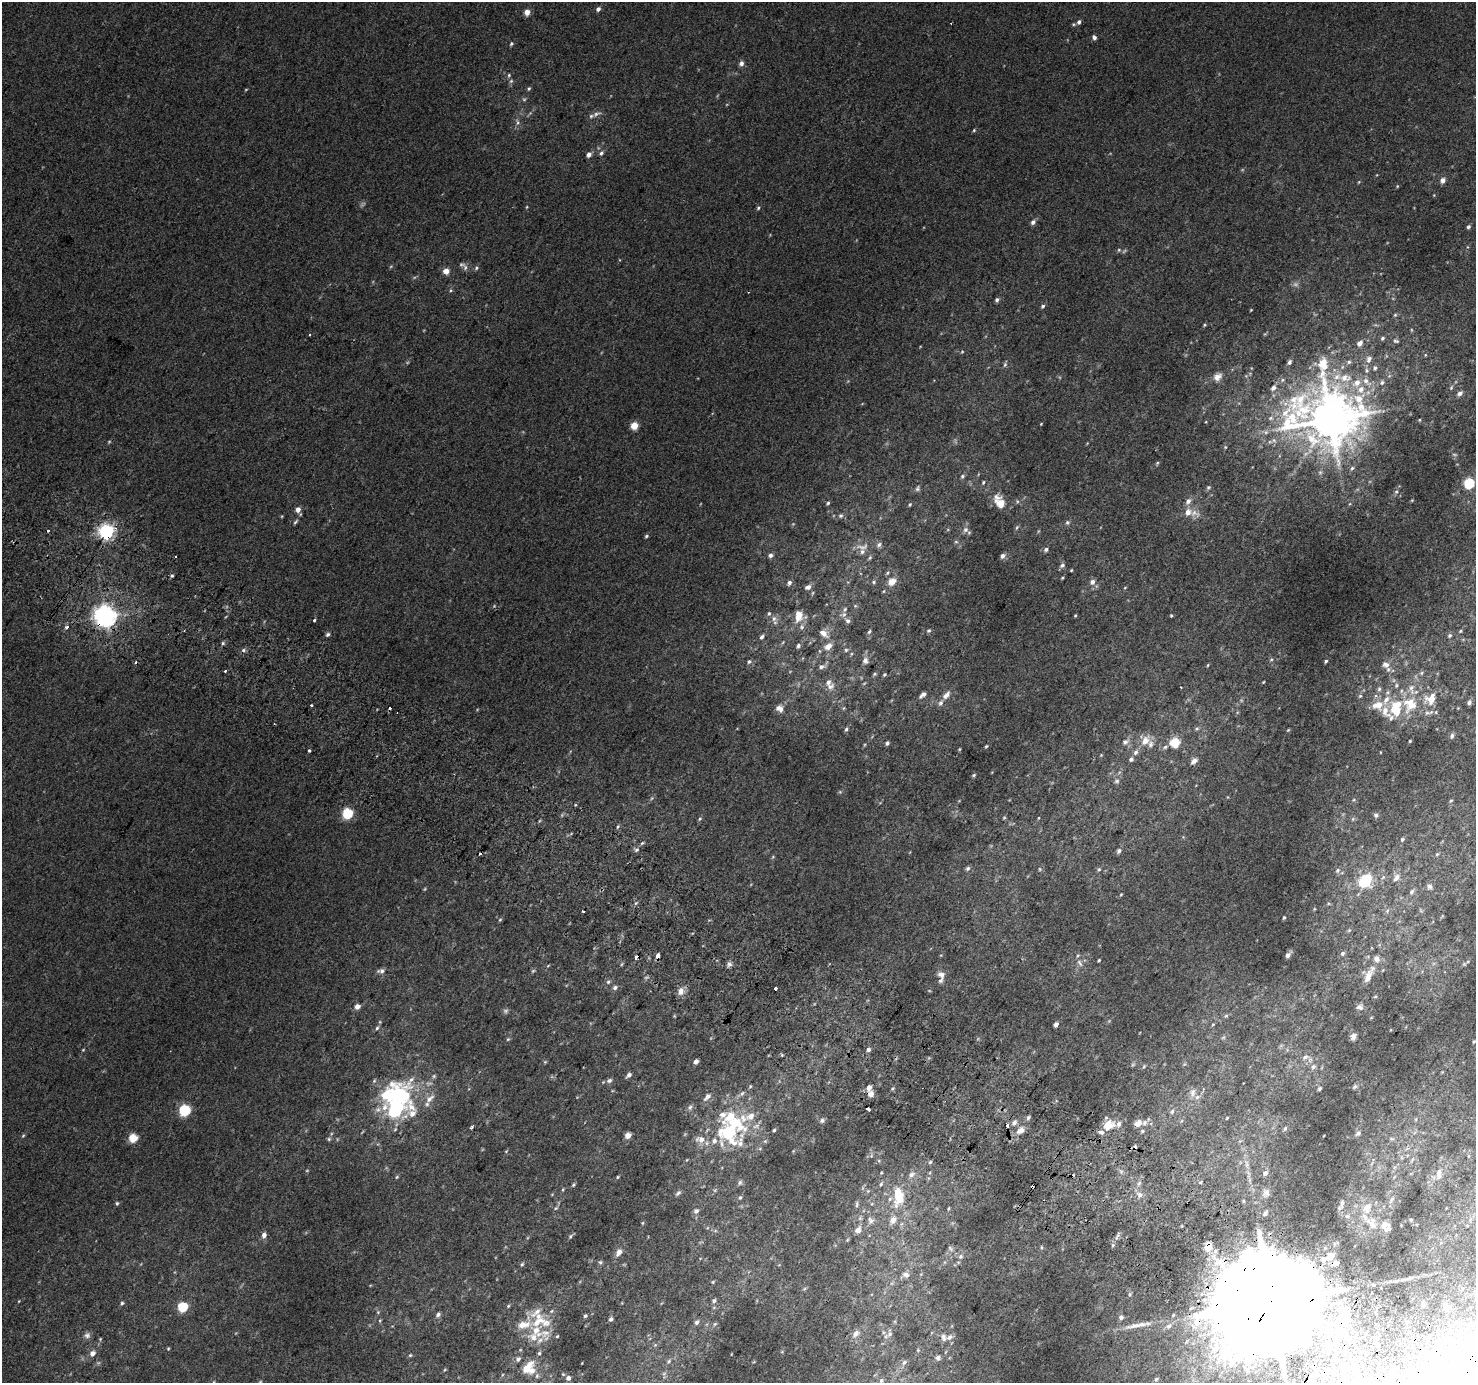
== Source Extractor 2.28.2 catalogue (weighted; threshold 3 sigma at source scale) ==
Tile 6 of 4 x 4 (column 2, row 2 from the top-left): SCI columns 1505-2978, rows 3051-4431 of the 5950 x 6035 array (HDU 1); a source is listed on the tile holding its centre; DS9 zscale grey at full resolution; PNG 1478 x 1385 px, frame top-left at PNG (2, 2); no overlay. Shown black and unused: <1% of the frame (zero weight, under 2 of 3 exposures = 2% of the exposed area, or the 3 px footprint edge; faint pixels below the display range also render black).
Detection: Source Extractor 2.28.2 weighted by HDU 2 'WHT'; one run over the whole footprint, this tile lists its part. Background 0.0128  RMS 0.0073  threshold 0.0328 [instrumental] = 3 sigma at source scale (4.5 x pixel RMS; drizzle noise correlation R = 1.50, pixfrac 1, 0.0396/0.0396 arcsec/px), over >= 5 px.
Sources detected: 456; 14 too faint to see at this stretch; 5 inside a brighter object's white glare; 16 cosmic-ray / hot-pixel residue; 1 long thin detection or spike segment (spike, bleed or trail) — not listed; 44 inside a brighter listed object's ellipse — not listed separately; the other 376 listed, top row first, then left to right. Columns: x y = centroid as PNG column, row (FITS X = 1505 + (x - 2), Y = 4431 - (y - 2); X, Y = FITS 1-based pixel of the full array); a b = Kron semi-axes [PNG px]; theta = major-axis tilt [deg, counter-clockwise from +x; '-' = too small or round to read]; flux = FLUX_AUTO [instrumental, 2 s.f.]
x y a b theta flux
598 9 5 4 - 2.7
527 12 5 4 - 7.7
1079 22 6 5 - 2.1
1094 37 5 4 - 2.3
511 44 5 4 - 1.2
741 63 5 5 - 3.4
509 75 5 5 - 1.2
511 81 6 5 - 1.3
529 88 6 4 72 1.1
246 89 5 3 - 0.58
596 114 14 6 23 3.3
518 122 9 6 -82 2.4
974 130 5 4 - 0.88
601 153 7 5 60 1.8
589 154 6 5 - 3.2
1443 180 5 5 - 4.5
1359 182 5 3 - 0.64
1397 186 4 3 - 0.61
527 207 5 3 - 0.67
758 208 5 4 - 1.1
1033 222 6 5 - 2.6
1468 227 5 4 - 1.6
1119 250 5 5 - 1.1
461 264 10 7 -9 2.6
476 268 6 5 - 1.2
446 271 5 4 - 7.7
997 300 5 4 - 2
1043 306 5 4 - 1.4
1251 310 3 2 - 0.51
1395 315 5 4 - 0.96
1205 325 4 3 - 0.83
1382 338 6 5 - 1.3
1396 341 8 5 -21 1.4
1360 343 8 6 48 3.7
962 352 5 4 - 0.85
1369 359 11 8 69 4.1
1289 362 7 5 65 1.6
1349 362 6 5 - 1.7
1005 365 7 5 69 1.4
1375 368 6 5 - 1.9
1366 370 7 7 - 2.1
1218 377 13 9 38 4.8
1345 378 21 12 -1 15
1366 381 16 8 -42 7.4
1382 382 7 6 - 2.1
1273 388 9 7 39 2.9
1361 389 10 9 - 6.5
1460 393 6 5 - 3
1271 418 8 6 15 2.1
1330 419 19 18 - 3400
1419 420 4 3 - 0.64
1041 424 3 3 - 0.5
634 426 5 5 - 19
1266 432 6 6 - 1.7
1270 442 6 4 -17 1.5
1225 447 5 5 - 0.8
1157 463 6 4 46 0.92
1352 468 6 5 - 1.5
962 476 6 5 - 1.4
983 482 5 4 - 0.92
1469 483 5 5 - 54
1208 487 6 5 - 1.3
918 488 7 6 - 1.6
1396 492 6 5 - 1.4
1188 501 9 7 54 3.6
828 503 4 4 - 0.99
1000 503 13 10 -54 10
910 504 5 4 - 0.99
298 509 5 5 - 5.4
1194 513 18 10 -19 6.7
282 516 5 3 - 0.58
841 516 6 5 - 1.3
295 522 8 4 51 1.3
1067 522 7 6 - 1.4
1017 527 7 4 55 1.1
965 530 9 8 - 3.3
106 532 6 6 - 230
646 536 5 4 - 1.1
956 542 6 4 -1 1.1
879 545 7 7 - 2.2
1046 549 6 5 - 1.9
862 552 8 6 76 2.5
770 555 5 4 - 2.5
175 556 2 2 - 0.97
1002 556 7 5 46 2.4
870 558 7 4 53 1.2
1062 565 7 6 - 2.1
1071 570 3 3 - 0.6
888 573 6 5 - 1.3
172 576 5 4 - 1.1
1062 578 4 3 - 0.75
892 581 9 8 - 7.6
874 582 5 5 - 1.2
1092 582 6 5 - 3.6
789 583 5 4 - 2.1
808 587 6 5 - 3.1
1125 587 5 3 - 0.55
884 591 5 3 - 0.74
855 606 5 5 - 0.99
844 614 8 6 57 2.5
1075 615 3 3 - 0.69
105 616 7 7 - 640
799 616 14 9 85 8.9
1171 616 4 3 - 0.73
774 618 8 6 89 2.7
314 620 3 3 - 0.93
848 621 7 5 -32 2.4
67 627 3 3 - 4.3
929 630 6 5 - 1.2
869 631 7 4 52 1.3
1460 631 5 4 - 0.68
824 633 13 7 -42 5.3
328 634 5 5 - 1.5
1450 635 5 5 - 1.2
761 637 6 4 61 1.9
783 642 6 3 71 0.72
223 643 5 4 - 1.1
798 646 6 4 57 1.8
828 646 8 6 31 6.8
846 650 5 5 - 1.2
1271 659 5 4 - 0.93
749 661 7 6 - 1.7
865 661 10 9 - 3.2
1326 661 3 3 - 1.1
1208 665 5 3 - 0.65
1386 665 11 8 -38 4.6
821 667 7 6 - 2.5
1421 673 6 5 - 1.2
874 674 6 4 28 1.1
884 674 5 4 - 0.91
1263 682 3 2 - 0.54
1396 685 6 5 - 1.5
830 686 12 9 5 4.4
1379 689 6 5 - 1.5
923 695 8 4 38 3.4
946 695 12 7 48 4.2
1360 696 5 5 - 1
1431 699 15 11 34 12
1469 702 6 6 - 2
1410 704 23 20 78 25
311 705 3 3 - 1.6
1378 705 14 10 10 11
779 708 10 8 -39 4.7
844 708 6 3 70 0.79
1436 712 5 3 - 0.73
1391 718 9 6 65 2.2
846 729 6 5 - 1.3
1197 729 7 4 19 1.3
1288 730 5 3 - 0.64
1452 736 7 5 74 2
1145 741 15 10 51 8.3
1410 741 3 3 - 0.71
1125 742 10 7 30 3
887 743 5 4 - 1.6
1175 743 10 10 - 14
986 746 4 3 - 0.89
1165 747 7 5 18 1.9
959 749 4 3 - 0.69
309 751 3 3 - 1.7
1136 752 7 6 - 2.4
1101 755 4 4 - 0.56
1131 759 5 5 - 1.9
1194 761 9 6 31 3.5
974 775 5 4 - 1
1117 781 6 5 - 1.4
840 792 5 4 - 0.79
652 798 6 3 70 0.95
1354 800 5 5 - 1
1451 801 5 4 - 0.96
347 814 5 5 - 56
1376 815 6 6 - 1.9
1004 818 5 3 - 0.72
1038 818 4 3 - 0.49
700 819 5 4 - 1.1
1353 819 6 5 - 1.3
539 821 6 3 70 0.75
617 827 5 3 - 0.88
1402 839 6 5 - 1.4
642 843 6 4 44 1
637 850 6 5 - 1.7
1119 851 7 5 56 2
1437 854 5 4 - 0.91
968 868 6 5 - 1.6
1040 869 5 4 - 0.87
1099 869 6 5 - 1.1
1337 870 8 6 48 2
1396 877 12 8 52 4.5
1365 881 17 14 51 25
1429 886 7 6 - 2.4
1412 892 7 5 47 1.8
1121 894 4 4 - 0.63
636 903 6 4 45 1.1
1328 903 5 5 - 0.87
1314 909 5 3 - 0.61
1387 911 6 4 49 1.2
1284 917 4 3 - 0.91
500 920 5 4 - 0.83
1349 930 5 4 - 0.82
1342 953 6 5 - 1.7
658 955 4 3 - 9.1
1288 955 6 4 48 3.2
1376 958 7 6 - 3.4
1099 960 3 3 - 0.86
1080 963 12 6 -60 3
729 964 7 6 - 2.1
1464 964 5 5 - 1
548 966 5 3 - 0.72
381 971 11 6 5 2.6
941 975 12 9 -48 4.1
1368 976 17 8 68 7.4
608 982 6 6 - 1.6
615 988 7 5 34 2.1
776 988 3 3 - 3.4
681 991 10 8 78 4.8
1375 997 5 3 - 0.73
357 1007 4 4 - 5.6
1360 1007 9 7 -22 2.7
505 1011 8 6 1 1.6
1226 1016 6 4 1 1.1
1056 1024 4 4 - 3.4
1213 1024 5 4 - 0.72
377 1028 6 5 - 1.4
1353 1036 6 5 - 3.2
508 1039 5 4 - 0.84
1474 1041 4 3 - 0.8
868 1049 5 5 - 2.4
83 1050 4 4 - 0.62
782 1055 4 3 - 0.96
1305 1057 10 6 16 2.9
545 1062 5 5 - 0.81
696 1062 5 4 - 3.5
1133 1064 6 4 20 1.1
1144 1066 6 4 58 0.91
1313 1067 7 6 - 2.3
629 1075 6 4 45 2.6
374 1081 6 4 46 1.1
609 1081 8 6 32 1.8
750 1086 5 3 - 0.73
1355 1087 8 5 38 1.5
869 1088 6 5 - 3.5
1319 1088 5 4 - 1.2
892 1089 6 4 45 0.94
1193 1092 12 7 78 3.5
742 1093 7 5 66 1.7
871 1094 6 5 - 5.7
398 1096 50 21 59 63
707 1097 13 7 44 3.5
430 1098 16 8 43 5.7
690 1107 7 6 - 2
868 1109 4 3 - 4.2
184 1110 6 5 - 76
1172 1111 7 5 51 1.5
412 1114 36 16 -75 17
1028 1118 6 5 - 1.7
1227 1118 4 3 - 0.69
1416 1119 6 3 72 0.78
822 1120 7 6 - 1.9
1014 1123 8 6 46 2.9
1138 1123 9 7 30 4.8
1119 1124 7 6 - 2.9
1007 1125 4 3 - 3
1108 1125 10 8 21 13
756 1126 11 5 23 3.1
471 1127 5 3 - 1.1
1285 1128 6 5 - 1.4
774 1130 4 4 - 0.98
1020 1130 14 8 35 6.1
1142 1131 6 5 - 1.1
728 1132 36 23 55 69
1101 1132 8 6 -10 2.4
1358 1133 8 6 44 2
628 1135 4 4 - 9.2
23 1136 6 4 65 0.93
133 1138 5 5 - 29
329 1139 6 6 - 1.2
700 1139 11 8 -6 6.4
1392 1139 7 4 -18 1.1
1240 1141 6 4 43 1.1
506 1151 6 3 45 0.73
871 1156 6 4 19 1.3
930 1162 6 4 45 1.1
1247 1164 11 6 -85 3.8
1121 1172 6 6 - 1.6
1265 1173 7 5 64 2.5
1439 1173 15 7 86 4.6
911 1175 10 7 40 3.7
397 1177 5 4 - 0.86
617 1177 5 3 - 0.71
1201 1182 5 3 - 0.79
740 1183 7 6 - 1.6
1139 1183 8 6 72 2.3
881 1184 7 6 - 1.6
573 1185 6 4 58 1.1
563 1190 5 3 - 0.79
868 1191 5 5 - 0.95
678 1193 8 5 44 1.7
1266 1193 12 9 72 4.1
898 1195 25 14 -90 24
1140 1195 8 7 - 3.4
740 1198 6 4 62 1.1
1392 1199 11 5 56 2
117 1203 5 4 - 1.1
1342 1203 15 5 81 3
857 1204 10 4 89 1.3
556 1208 7 4 44 1.1
948 1209 6 3 71 0.78
696 1211 7 6 - 2.6
1265 1213 8 5 54 2.4
893 1220 8 6 53 6.6
1411 1220 3 2 - 0.7
870 1221 10 8 -73 3.5
642 1223 5 3 - 0.76
1372 1224 26 11 -46 12
858 1230 11 7 55 3.8
264 1235 6 5 - 3.6
570 1236 7 5 53 1.2
1117 1237 11 4 63 2.1
1208 1246 8 6 81 12
1041 1247 5 3 - 0.76
950 1249 10 5 -42 1.8
619 1252 11 7 60 4.2
960 1256 7 6 - 2
1331 1256 6 5 - 9.9
1323 1260 7 5 78 2.8
600 1262 6 6 - 1.2
1336 1263 7 5 18 2.9
522 1264 6 5 - 1.2
906 1275 9 7 -22 2.9
713 1282 5 4 - 0.84
804 1289 6 4 19 0.92
1130 1294 6 4 73 1
1272 1300 38 26 48 25000
19 1301 4 2 - 0.51
714 1301 6 5 - 1.7
122 1303 5 4 - 1.3
1423 1304 5 4 - 1.3
508 1306 5 4 - 0.87
1446 1306 12 6 -40 2.4
182 1307 5 5 - 47
1346 1313 5 5 - 14
438 1315 7 5 53 2.2
585 1316 5 4 - 1.1
1121 1317 5 5 - 2.8
611 1319 4 4 - 1.9
1349 1320 5 4 - 1.4
380 1321 5 4 - 0.79
540 1321 41 23 -52 27
697 1322 7 6 - 2.1
715 1324 6 5 - 1.1
1169 1326 8 7 - 2.5
883 1332 6 4 -73 1
855 1334 10 7 49 3.4
890 1334 8 5 28 1.6
87 1335 9 8 - 2.5
949 1337 9 6 23 2.9
100 1339 4 3 - 0.67
655 1345 5 5 - 0.99
168 1349 4 3 - 0.7
918 1350 4 4 - 0.61
92 1353 7 6 - 3.9
410 1355 5 4 - 0.87
938 1358 5 5 - 2.4
518 1359 8 6 53 2.1
669 1361 8 5 42 1.9
904 1362 7 6 - 1.8
1357 1366 6 5 - 1.7
527 1368 20 10 49 14
444 1370 5 3 - 0.71
664 1374 6 6 - 1.7
537 1376 7 6 - 1.9
568 1378 6 6 - 2.9
1156 1379 4 3 - 0.85
1474 1380 86 68 74 320
881 1381 7 5 63 1.3
214 1382 5 3 - 0.62
260 1382 5 3 - 0.68
Overlapping masked pixels (flux is a lower limit): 8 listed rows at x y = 1330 419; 106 532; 105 616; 658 955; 868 1109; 1208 1246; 1272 1300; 1474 1380
Isophote crosses this tile's border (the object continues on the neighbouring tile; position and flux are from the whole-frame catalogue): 2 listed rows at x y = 1474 1380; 214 1382